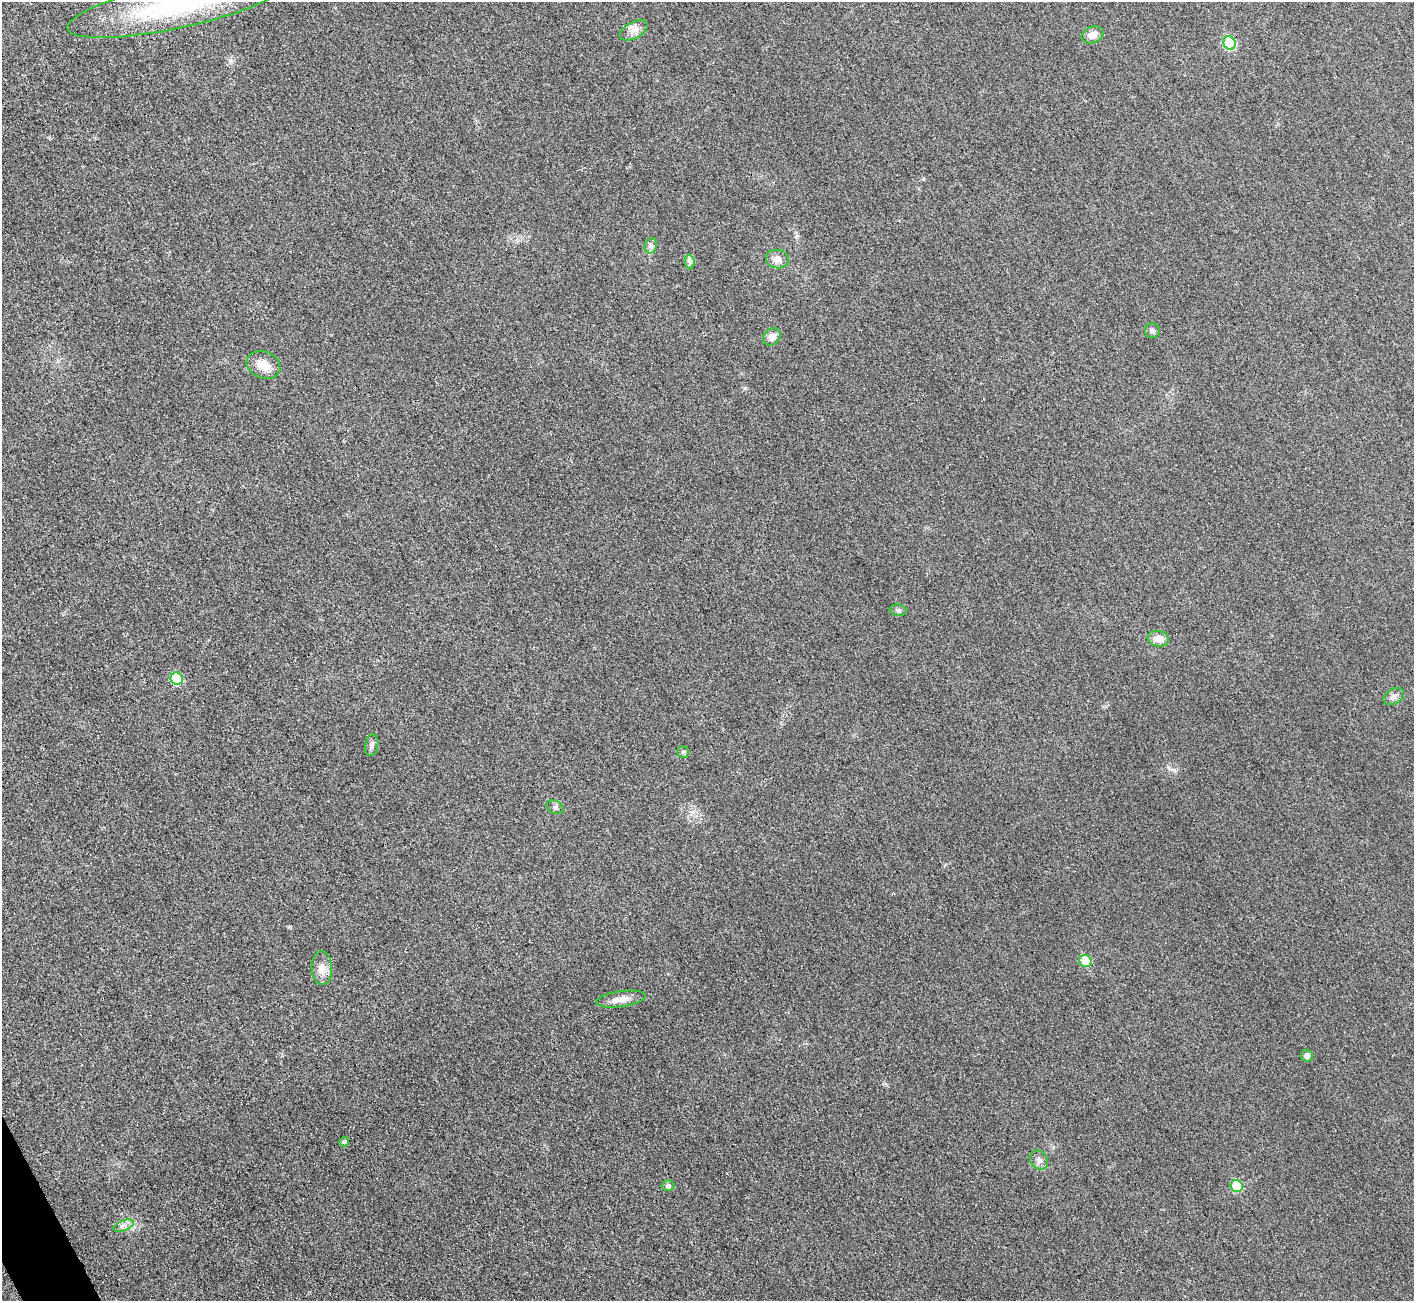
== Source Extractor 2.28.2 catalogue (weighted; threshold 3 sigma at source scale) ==
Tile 7 of 4 x 4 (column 3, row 2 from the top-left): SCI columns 2843-4254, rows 2772-4070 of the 5687 x 5680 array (HDU 1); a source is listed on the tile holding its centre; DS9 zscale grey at full resolution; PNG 1416 x 1303 px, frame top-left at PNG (2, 2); each listed source drawn as its Kron ellipse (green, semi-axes under 4 px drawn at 4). Shown black and unused: <1% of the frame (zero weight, under 3 of 4 exposures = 2% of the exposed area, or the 3 px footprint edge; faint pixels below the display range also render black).
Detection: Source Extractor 2.28.2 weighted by HDU 2 'WHT'; one run over the whole footprint, this tile lists its part. Background 0.0265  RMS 0.0059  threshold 0.0267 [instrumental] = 3 sigma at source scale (4.5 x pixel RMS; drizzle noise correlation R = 1.50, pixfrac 1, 0.05/0.05 arcsec/px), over >= 5 px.
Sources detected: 26; all 26 listed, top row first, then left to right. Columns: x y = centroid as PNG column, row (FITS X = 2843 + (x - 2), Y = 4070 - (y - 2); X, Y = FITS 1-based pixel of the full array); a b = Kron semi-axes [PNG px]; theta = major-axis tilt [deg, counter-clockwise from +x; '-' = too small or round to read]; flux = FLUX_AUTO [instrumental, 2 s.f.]
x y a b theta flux
176 6 111 23 12 90
634 30 15 8 28 4.2
1092 35 11 8 21 4.3
1230 43 7 6 - 35
651 246 8 6 70 1.9
777 259 11 9 -5 4
690 262 7 5 -88 1.4
1152 330 7 7 - 1.4
772 337 10 8 37 4.1
263 365 17 13 -22 8.1
898 610 8 5 -9 1.5
1158 639 11 8 -9 4.9
177 679 6 6 - 24
1394 697 11 7 30 2.4
372 745 11 6 79 2
683 752 6 6 - 0.97
555 807 9 6 -26 1.8
1085 961 6 6 - 14
322 968 17 10 -87 5.8
621 999 25 8 8 5.8
1307 1056 6 6 - 2.6
344 1142 5 4 - 1.3
1039 1160 10 8 -49 2.7
668 1185 6 5 - 1.7
1237 1186 6 6 - 18
123 1226 11 5 22 2.5
Isophote crosses this tile's border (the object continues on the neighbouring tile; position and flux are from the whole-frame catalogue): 1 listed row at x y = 176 6
Unlisted compact peaks at least as high as the median listed source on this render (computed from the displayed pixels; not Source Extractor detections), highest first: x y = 745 388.